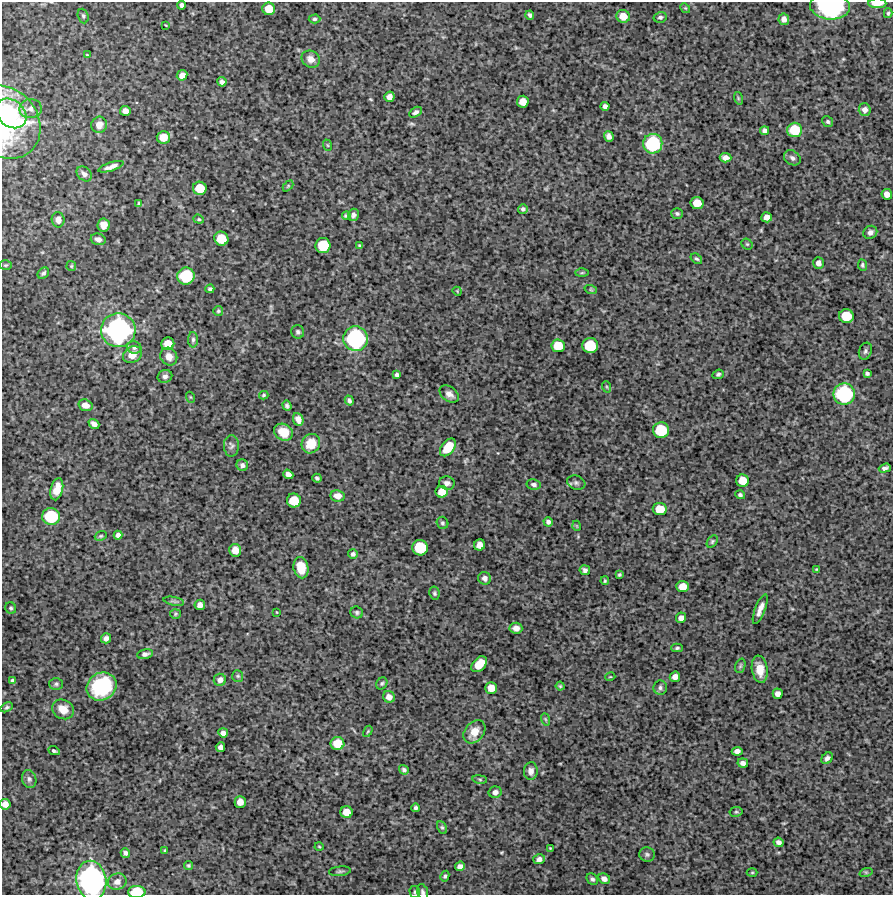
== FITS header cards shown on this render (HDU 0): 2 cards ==
NAXIS1  =                  891 /Length X axis
NAXIS2  =                  893 /Length Y axis

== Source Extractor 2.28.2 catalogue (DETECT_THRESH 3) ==
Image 891 x 893 px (HDU 0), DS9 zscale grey, 1 PNG px = 1 image px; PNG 895 x 897 px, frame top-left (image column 1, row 893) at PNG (2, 2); each listed source drawn as its Kron ellipse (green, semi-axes under 4 px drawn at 4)
Background 4450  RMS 210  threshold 624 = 3 sigma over >= 5 px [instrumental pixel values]
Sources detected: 205; all 205 listed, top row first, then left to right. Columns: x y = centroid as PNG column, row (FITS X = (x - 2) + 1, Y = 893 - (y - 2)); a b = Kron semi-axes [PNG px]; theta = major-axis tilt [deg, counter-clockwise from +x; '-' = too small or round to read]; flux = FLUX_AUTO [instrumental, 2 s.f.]
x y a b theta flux
877 3 9 5 0 1.8e+05
181 5 4 4 - 3.8e+04
830 6 20 13 -4 1.1e+06
685 8 5 4 - 1.6e+04
269 9 6 6 - 2.3e+05
888 13 5 3 - 2.2e+04
530 15 4 4 - 3.0e+04
83 16 7 5 -70 2.8e+04
623 16 7 6 - 1.7e+05
660 17 6 5 - 3.2e+04
314 19 6 4 1 2.6e+04
784 19 6 5 - 6.8e+04
165 25 3 2 - 9.8e+03
87 55 4 3 - 1.3e+04
311 59 9 8 - 1.0e+05
182 75 5 5 - 8.6e+04
222 82 5 4 - 4.3e+04
389 97 5 5 - 8.2e+04
738 98 6 4 -72 1.5e+04
523 102 6 6 - 1.4e+05
605 106 4 4 - 4.4e+04
31 109 11 9 1 8.5e+04
865 110 6 6 - 7.1e+04
125 111 5 5 - 8.9e+04
415 112 7 4 32 3.4e+04
11 113 17 13 -41 5.8e+05
4 122 39 33 -49 1.7e+06
828 122 6 5 - 2.6e+04
99 125 8 7 - 9.3e+04
795 130 7 7 - 4.0e+05
765 131 4 4 - 4.8e+04
609 136 5 4 - 5.9e+04
163 137 6 6 - 1.4e+05
653 144 10 9 - 1.0e+06
327 145 6 3 -70 1.5e+04
725 158 6 5 - 7.5e+04
792 158 9 7 -33 5.3e+04
111 167 13 4 18 7.0e+04
84 174 8 6 -43 5.1e+04
288 186 6 4 46 1.6e+04
200 188 7 6 - 3.0e+05
887 194 5 5 - 8.9e+04
139 203 4 3 - 2.0e+04
697 203 6 6 - 2.0e+05
523 209 5 5 - 3.4e+04
677 213 6 5 - 3.0e+04
353 215 6 5 - 4.0e+04
346 216 4 4 - 2.3e+04
767 217 5 5 - 8.7e+04
199 219 5 4 - 1.9e+04
58 220 7 6 - 7.3e+04
103 225 6 6 - 1.2e+05
870 232 7 6 - 5.7e+04
98 239 7 5 -15 5.8e+04
221 239 7 7 - 3.0e+05
747 244 6 5 - 2.0e+04
323 246 7 7 - 4.5e+05
359 246 3 3 - 1.7e+04
696 259 6 4 -36 2.7e+04
818 263 6 5 - 6.9e+04
5 265 6 5 - 2.1e+04
862 265 6 4 -82 2.4e+04
71 266 5 5 - 1.7e+04
43 273 6 5 - 3.0e+04
582 273 6 4 2 1.8e+04
186 276 9 8 - 6.5e+05
210 289 4 4 - 2.7e+04
591 290 6 4 -19 1.5e+04
457 291 5 3 - 1.2e+04
218 311 5 5 - 2.1e+04
846 316 7 7 - 3.6e+05
118 330 17 17 - 2.9e+06
298 332 7 6 - 3.3e+04
356 339 12 12 - 1.7e+06
193 340 7 5 89 3.1e+04
168 344 6 6 - 2.0e+05
558 346 7 6 - 2.8e+05
590 346 8 7 - 5.1e+05
134 348 7 6 - 3.8e+04
865 351 9 6 69 3.3e+04
132 355 10 8 30 1.4e+05
169 357 9 8 - 1.1e+05
867 373 4 3 - 2.8e+04
718 374 5 4 - 2.8e+04
397 375 4 4 - 3.4e+04
165 376 7 6 - 4.3e+04
607 387 6 3 -71 1.6e+04
449 394 11 7 -37 7.2e+04
844 394 11 10 - 1.3e+06
264 395 4 3 - 1.9e+04
190 397 5 3 - 1.2e+04
349 400 5 4 - 3.0e+04
85 405 7 5 -18 9.1e+04
287 406 5 4 - 3.0e+04
298 419 6 5 - 7.9e+04
94 424 6 4 -39 6.1e+04
661 430 8 8 - 5.7e+05
283 432 10 8 -28 2.2e+05
311 444 10 9 - 2.6e+05
231 446 11 7 90 4.9e+04
448 447 10 6 50 3.0e+05
242 465 6 5 - 4.5e+04
885 468 6 4 17 4.1e+04
288 474 5 4 - 6.9e+04
317 478 4 3 - 2.5e+04
743 481 6 6 - 2.2e+05
447 483 8 6 -12 5.4e+04
576 483 9 7 -19 4.0e+04
534 485 7 5 -10 4.4e+04
57 489 11 6 76 1.5e+05
442 492 6 6 - 1.6e+05
740 495 5 4 - 2.8e+04
338 496 7 6 - 9.6e+04
294 501 7 7 - 3.3e+05
660 509 7 6 - 2.5e+05
51 516 9 8 - 7.0e+05
548 522 5 4 - 4.1e+04
442 523 6 6 - 2.8e+04
577 526 5 3 - 1.1e+04
118 535 4 4 - 4.5e+04
101 536 6 4 20 2.0e+04
712 541 7 4 52 2.3e+04
480 545 5 5 - 1.1e+05
420 548 8 8 - 5.0e+05
235 550 6 6 - 1.4e+05
353 554 5 5 - 3.2e+04
301 568 11 7 -78 2.4e+05
816 569 4 4 - 1.3e+04
585 570 5 5 - 4.1e+04
619 575 4 3 - 1.9e+04
485 578 6 6 - 5.4e+04
605 581 4 3 - 1.6e+04
683 586 6 5 - 1.7e+05
434 593 6 5 - 2.8e+04
174 601 10 3 -11 2.8e+04
200 605 5 5 - 7.0e+04
11 608 6 5 - 2.7e+04
760 609 16 5 68 9.4e+04
277 612 3 2 - 9.8e+03
357 612 6 6 - 2.7e+04
175 614 5 5 - 1.9e+04
681 618 5 5 - 7.6e+04
516 628 6 5 - 8.0e+04
106 638 5 5 - 5.1e+04
677 648 5 4 - 2.1e+04
145 654 8 4 9 4.5e+04
479 664 9 6 46 2.6e+05
740 666 7 5 71 2.3e+04
760 669 14 8 -81 1.7e+05
238 676 6 5 - 2.2e+04
610 677 5 3 - 1.2e+04
675 677 5 5 - 8.4e+04
220 680 6 6 - 6.2e+04
13 681 4 4 - 3.4e+04
382 683 6 5 - 2.4e+04
56 684 7 6 - 2.9e+04
102 686 15 13 31 9.3e+05
560 686 4 4 - 1.7e+04
491 688 6 6 - 1.6e+05
660 688 7 6 - 3.6e+04
778 694 5 5 - 7.2e+04
389 697 6 5 - 9.3e+04
7 707 6 4 29 2.5e+04
63 709 11 9 -30 1.8e+05
545 719 6 4 -71 1.8e+04
368 731 6 3 59 1.5e+04
474 732 13 9 50 2.0e+05
223 733 5 4 - 6.2e+04
337 743 7 6 - 2.7e+05
220 747 5 4 - 5.8e+04
54 751 6 4 -23 2.6e+04
737 751 5 4 - 6.5e+04
827 758 6 5 - 4.7e+04
743 763 5 4 - 5.6e+04
404 770 5 4 - 3.3e+04
531 771 9 7 85 6.4e+04
29 779 9 7 -73 4.2e+04
480 779 7 4 -9 2.0e+04
495 792 6 5 - 5.8e+04
240 802 6 5 - 1.1e+05
5 804 5 5 - 9.6e+04
415 808 4 3 - 3.1e+04
346 812 6 6 - 1.6e+05
736 812 6 5 - 2.0e+04
442 827 7 4 -62 2.3e+04
778 842 5 4 - 5.2e+04
319 847 4 3 - 1.3e+04
550 848 3 2 - 1.1e+04
165 850 4 3 - 1.5e+04
125 853 5 5 - 3.8e+04
647 854 8 7 - 3.5e+04
539 859 6 5 - 5.6e+04
188 866 4 4 - 2.1e+04
460 866 5 5 - 5.9e+04
340 871 11 4 7 3.1e+04
752 872 5 3 - 1.4e+04
866 872 7 4 17 2.0e+04
445 876 5 4 - 2.6e+04
592 879 6 5 - 2.8e+04
604 879 6 5 - 6.4e+04
91 880 20 15 -80 3.8e+06
117 882 9 8 - 8.7e+04
137 892 8 6 0 4.7e+05
415 892 6 5 - 2.3e+04
423 892 8 5 -71 3.4e+04
At the frame edge (FLAGS 8, measured only in part): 7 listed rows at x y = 877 3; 830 6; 4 122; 5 804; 91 880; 137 892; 423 892